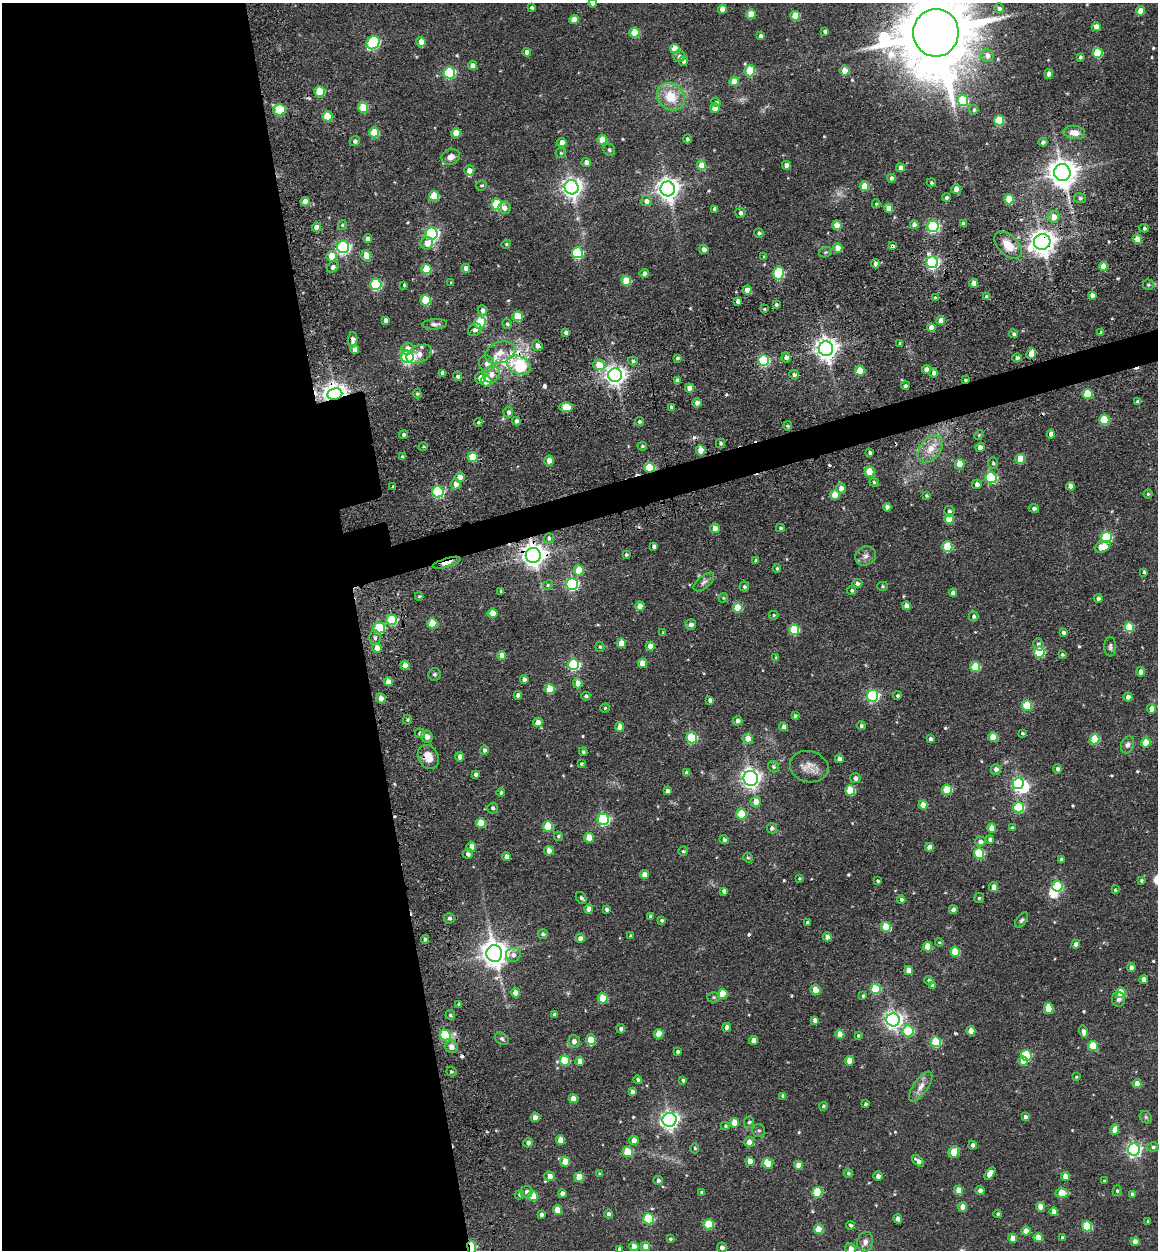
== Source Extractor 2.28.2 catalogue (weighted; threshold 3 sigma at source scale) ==
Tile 9 of 4 x 4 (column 1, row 3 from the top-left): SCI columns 333-1488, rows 1368-2615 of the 5253 x 5273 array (HDU 1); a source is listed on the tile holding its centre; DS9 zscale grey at full resolution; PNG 1160 x 1252 px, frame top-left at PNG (2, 3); each listed source drawn as its Kron ellipse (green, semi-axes under 4 px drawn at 4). Shown black and unused: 33% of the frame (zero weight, under 3 of 4 exposures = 9% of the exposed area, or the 3 px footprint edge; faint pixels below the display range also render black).
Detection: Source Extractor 2.28.2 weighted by HDU 2 'WHT'; one run over the whole footprint, this tile lists its part. Background 0.0817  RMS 0.0093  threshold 0.0418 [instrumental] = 3 sigma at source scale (4.5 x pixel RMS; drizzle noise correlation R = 1.50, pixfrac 1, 0.05/0.05 arcsec/px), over >= 5 px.
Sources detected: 548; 2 inside a brighter object's white glare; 7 cosmic-ray / hot-pixel residue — neither listed nor drawn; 4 inside a brighter listed object's ellipse — not listed separately; of the other 535, all 500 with FLUX_AUTO >= 0.96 (the completeness limit of this list) listed and drawn (35 fainter detections not listed), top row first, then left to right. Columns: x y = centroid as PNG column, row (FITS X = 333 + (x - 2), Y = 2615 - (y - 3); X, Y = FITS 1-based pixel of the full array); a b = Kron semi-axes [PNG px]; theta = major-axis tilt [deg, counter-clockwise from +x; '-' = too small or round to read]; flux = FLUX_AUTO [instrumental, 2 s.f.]
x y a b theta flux
593 3 4 4 - 3.7
532 7 4 3 - 1.8
999 8 5 5 - 3.3
722 9 4 4 - 9
1141 11 4 4 - 11
751 14 5 4 - 17
795 16 5 5 - 23
574 20 4 4 - 11
1096 27 4 4 - 6.7
825 31 4 3 - 2.2
634 32 5 5 - 27
936 33 24 22 84 14000
760 36 4 4 - 3.4
421 42 5 4 - 8.7
373 43 7 6 - 100
675 49 5 5 - 19
527 52 4 4 - 4.1
1098 53 5 5 - 35
679 56 6 5 - 3.2
987 56 6 6 - 5.8
1080 57 4 3 - 1.7
683 61 5 4 - 2.5
472 66 4 4 - 7.6
750 70 6 5 - 31
844 70 5 5 - 11
449 73 6 5 - 85
1049 74 4 4 - 4.6
734 81 5 4 - 15
320 92 5 5 - 32
671 97 15 12 -42 22
963 100 5 5 - 48
716 102 5 4 - 1.7
363 107 5 5 - 32
715 108 5 4 - 10
279 110 6 5 - 40
974 110 5 4 - 1.5
327 116 5 5 - 25
999 120 5 5 - 37
374 132 5 5 - 30
1074 132 11 6 -8 9.5
456 133 5 4 - 16
687 139 4 4 - 1.9
602 140 5 5 - 19
355 141 5 5 - 2.4
1043 142 4 4 - 3
562 143 4 4 - 9.1
609 150 6 5 - 1.8
561 153 5 5 - 1.4
451 157 9 7 20 6.4
586 162 4 4 - 5.5
701 165 5 4 - 17
786 165 4 4 - 4.7
901 168 4 4 - 4.9
469 170 5 5 - 6.3
1062 172 8 8 - 1200
891 178 4 4 - 2.9
931 183 5 4 - 1.2
481 185 5 5 - 1.4
864 186 5 5 - 19
572 187 7 7 - 500
668 189 7 7 - 690
956 189 5 5 - 7.1
434 196 5 5 - 28
946 197 4 4 - 2
1080 198 6 5 - 2.4
1009 199 5 5 - 28
305 201 4 4 - 9.9
646 201 5 5 - 4.7
497 204 5 5 - 71
876 204 4 4 - 1.3
504 208 6 6 - 4
889 208 4 4 - 11
715 209 4 4 - 3.9
740 213 5 5 - 3
1053 217 6 6 - 9
963 224 4 4 - 3.5
342 225 5 4 - 1.1
837 225 5 4 - 15
914 225 4 4 - 5.6
933 226 6 5 - 110
316 227 4 4 - 10
1144 228 5 4 - 1.6
759 233 4 4 - 1.9
432 234 6 6 - 180
368 239 4 4 - 5.4
1137 239 5 4 - 9.9
1042 242 8 7 - 870
427 243 6 6 - 8.2
506 244 5 4 - 1.2
1008 245 16 10 -45 16
892 246 4 4 - 1.7
343 247 6 6 - 170
838 248 5 4 - 11
704 249 5 4 - 4.5
825 252 7 5 20 1.5
577 253 5 5 - 72
332 256 5 5 - 18
366 256 5 5 - 17
764 257 4 4 - 1.3
932 262 6 6 - 160
875 264 4 4 - 3.5
1103 266 4 4 - 11
333 267 6 5 - 2.6
466 268 4 4 - 4.4
426 269 5 5 - 28
644 273 4 4 - 3
778 273 6 5 - 75
626 281 5 5 - 27
451 282 3 3 - 0.98
974 283 4 4 - 7.9
376 284 5 5 - 88
404 285 3 3 - 1
1148 285 5 5 - 1.5
747 290 4 4 - 9
1092 295 4 4 - 3.7
987 297 4 4 - 3.4
935 298 4 4 - 1.4
425 300 5 5 - 30
738 301 4 4 - 4.3
776 305 3 3 - 2
764 309 3 2 - 1.1
482 310 5 5 - 3.9
517 316 5 5 - 28
385 320 4 4 - 3
941 320 4 4 - 7.9
480 322 6 5 - 48
435 324 12 5 3 3.1
507 324 5 4 - 1.8
931 328 4 4 - 9.8
475 330 7 6 - 4.2
566 332 4 4 - 3.4
1101 333 3 3 - 2
1014 334 4 4 - 1.8
353 340 8 4 87 4
900 343 3 3 - 1.4
537 345 5 5 - 4.7
355 349 4 4 - 6.4
408 349 6 5 - 7.4
826 349 7 7 - 640
500 352 16 10 19 11
1031 353 5 4 - 11
419 354 13 8 25 7.5
407 357 6 6 - 150
786 357 5 4 - 4.6
677 358 4 3 - 1.8
1017 358 4 4 - 2.8
763 360 5 5 - 85
633 361 5 4 - 1.7
487 363 8 7 - 5.2
519 365 12 8 -27 87
599 365 6 5 - 19
926 370 4 4 - 6.2
860 371 5 5 - 30
443 373 4 4 - 4.9
934 373 4 4 - 3.2
491 374 9 8 - 8.2
615 375 7 6 - 510
794 375 5 4 - 2.9
458 376 5 4 - 2.2
480 378 5 5 - 7.1
677 380 4 4 - 4.1
965 380 3 3 - 1.2
486 381 5 5 - 16
905 386 4 4 - 1.6
689 388 4 4 - 9
335 394 7 6 - 760
417 394 5 4 - 1.5
1087 394 5 5 - 29
1138 402 4 4 - 2.5
697 403 4 4 - 4.9
566 407 6 5 - 24
671 407 4 4 - 2
508 412 5 5 - 2.8
1104 420 5 5 - 36
516 421 4 4 - 3.6
478 422 4 3 - 1.3
639 422 5 4 - 2.1
787 426 5 3 - 1.1
1051 434 4 4 - 5.9
404 435 4 4 - 2
979 435 5 4 - 0.96
720 443 5 5 - 1.7
642 446 5 4 - 1.4
423 447 5 3 - 0.97
980 448 4 4 - 6.4
930 449 15 10 52 12
701 450 5 4 - 21
870 453 3 3 - 2.1
402 457 4 3 - 2.2
472 457 5 5 - 29
1020 459 5 5 - 21
549 460 5 5 - 9.2
993 463 6 5 - 1.4
960 464 5 5 - 18
649 468 5 5 - 45
869 472 5 5 - 25
460 477 5 5 - 10
991 478 5 5 - 96
874 482 4 4 - 1.2
456 484 5 5 - 7.7
977 484 5 5 - 3.9
1071 486 4 4 - 6.3
393 487 3 3 - 1.2
841 488 5 5 - 6.2
438 492 6 5 - 96
1148 494 4 4 - 1.2
835 495 5 5 - 23
926 496 3 3 - 1.2
887 507 4 4 - 3.7
1034 508 5 4 - 2.6
949 511 5 5 - 2
949 519 5 4 - 19
715 528 5 5 - 7.2
780 528 4 3 - 1.4
1106 537 5 5 - 61
549 538 5 5 - 2.1
654 546 4 4 - 3
947 547 5 5 - 40
1103 547 8 5 21 17
533 555 7 7 - 740
626 555 4 3 - 1.3
866 556 11 9 29 4.9
756 561 4 3 - 1.8
447 563 14 4 17 8.7
777 569 4 3 - 1.3
579 570 5 5 - 22
1144 572 4 3 - 1.6
704 582 12 6 41 3.6
857 583 5 4 - 2.7
572 584 6 6 - 130
548 585 5 4 - 1.2
882 586 5 4 - 1.3
744 587 5 5 - 1.9
852 590 4 4 - 1.5
501 591 3 3 - 1.5
953 593 4 4 - 4.6
419 596 4 4 - 1.4
723 598 5 4 - 1
1098 599 4 4 - 2.2
640 606 4 4 - 8.8
906 606 4 4 - 7.1
738 608 5 4 - 23
493 613 5 5 - 13
774 615 5 4 - 1.1
974 616 5 5 - 2.2
392 620 5 5 - 47
432 623 5 5 - 29
691 625 5 5 - 4.2
1129 627 5 5 - 31
379 628 5 5 - 61
794 630 5 5 - 49
1063 632 4 4 - 2.1
663 633 4 3 - 1.5
375 638 7 5 88 2.5
621 643 5 4 - 12
1038 644 6 5 - 2.9
650 646 4 4 - 11
600 647 5 4 - 1.3
1110 647 10 6 90 2.4
377 648 5 4 - 8.1
1039 652 5 5 - 53
502 655 4 4 - 7.5
1062 655 4 4 - 1.6
776 657 4 3 - 1.2
642 663 4 4 - 14
405 665 5 4 - 9.4
573 665 5 5 - 95
975 667 5 5 - 33
1141 672 4 4 - 5.9
435 674 6 6 - 1.7
524 679 4 4 - 3.7
388 682 4 4 - 9.1
578 683 5 4 - 7.3
549 689 5 5 - 23
518 695 4 4 - 4.7
586 696 4 4 - 1.9
873 696 6 5 - 120
897 696 4 4 - 1.7
1128 697 4 4 - 5.1
381 698 5 4 - 6.2
710 700 4 4 - 2.9
1027 706 5 5 - 43
605 708 4 4 - 1.1
1152 709 5 4 - 8.2
795 716 3 3 - 1.6
407 720 5 4 - 1.2
737 721 5 4 - 3.4
538 722 5 4 - 7
861 725 4 4 - 1.7
620 727 4 4 - 10
784 727 4 4 - 5.4
420 733 5 4 - 3.3
1022 733 4 3 - 1.2
427 737 6 5 - 4.5
993 737 5 4 - 19
692 738 5 5 - 71
748 739 5 5 - 12
930 739 4 4 - 2.4
1094 739 5 5 - 31
1146 743 5 4 - 22
1127 745 8 6 70 2.7
484 750 5 4 - 2.5
583 752 4 4 - 1.7
428 757 13 10 -60 12
460 757 5 4 - 4.7
839 759 4 4 - 3.6
581 764 4 4 - 1.2
774 767 6 5 - 1.8
809 767 19 15 -13 11
996 769 5 5 - 4.3
1057 769 4 4 - 2.4
687 773 4 4 - 3.9
476 775 4 3 - 2.7
751 778 7 7 - 360
855 778 5 5 - 3.1
1018 783 6 5 - 97
850 790 5 5 - 34
947 790 5 5 - 34
667 791 4 4 - 3.6
501 793 4 4 - 1.8
756 802 5 5 - 8.8
923 805 4 4 - 7.8
1019 807 5 5 - 60
493 808 5 5 - 2.5
741 814 5 5 - 32
603 819 6 5 - 120
481 823 5 5 - 24
548 826 5 5 - 39
772 828 5 5 - 3.1
992 828 4 4 - 12
1012 828 4 3 - 1.5
558 836 4 4 - 1.4
589 838 5 4 - 15
990 839 4 4 - 2.5
724 840 5 4 - 2.3
980 841 5 5 - 3.3
471 847 5 4 - 8
929 847 4 4 - 6
549 851 5 4 - 7.3
683 851 5 4 - 1.5
979 853 5 5 - 49
468 854 5 5 - 2.8
507 857 4 4 - 6.3
748 858 5 4 - 1.2
1061 859 3 3 - 2.1
644 875 4 4 - 9.8
799 878 3 3 - 1
878 881 4 3 - 1.4
1141 881 4 4 - 1.4
1057 886 5 5 - 43
994 887 5 4 - 6.9
1115 890 3 3 - 1.1
724 891 4 4 - 3.3
581 898 6 5 - 2.4
979 898 5 5 - 1.5
901 899 4 4 - 2
589 909 4 4 - 7.3
606 909 3 3 - 2.2
953 910 4 4 - 4.1
650 916 4 4 - 2.2
449 918 5 5 - 2.4
662 920 3 3 - 1.7
1021 920 9 4 52 1.9
807 923 4 3 - 3
886 927 5 5 - 30
543 934 5 5 - 2.2
631 936 3 3 - 1.7
827 937 4 4 - 5.1
580 938 5 4 - 4.2
425 939 4 4 - 1.9
939 942 4 4 - 1
1076 944 4 4 - 4
928 947 5 4 - 19
955 952 5 5 - 26
494 953 8 8 - 1000
513 955 7 7 - 4.1
1131 968 4 4 - 5.3
909 970 4 4 - 10
1144 980 4 4 - 7
929 981 4 4 - 2.1
932 985 4 4 - 2.8
875 989 5 5 - 48
816 990 5 5 - 9.2
515 992 5 4 - 8.2
1121 993 5 5 - 23
723 994 5 5 - 25
863 996 4 3 - 1.5
714 997 6 5 - 1.6
603 998 5 5 - 26
1118 999 7 6 - 3.1
459 1004 4 3 - 1.8
1049 1009 5 4 - 22
555 1014 4 3 - 1.9
450 1015 5 4 - 1.6
814 1020 4 4 - 4.4
893 1020 6 6 - 380
727 1027 4 4 - 4.3
621 1029 4 4 - 2.8
908 1031 5 5 - 62
971 1031 4 4 - 12
1083 1032 6 4 -75 4.5
659 1034 5 4 - 19
840 1034 4 4 - 11
445 1035 5 5 - 62
858 1036 4 3 - 1.4
502 1039 8 5 -37 2.1
591 1040 5 5 - 16
574 1041 6 6 - 4.8
753 1041 4 4 - 7.4
936 1042 5 5 - 47
1093 1046 5 5 - 30
451 1047 6 6 - 6.9
678 1052 4 3 - 2.2
1026 1055 5 5 - 63
565 1061 5 5 - 36
580 1061 4 4 - 7.7
849 1061 4 4 - 11
1023 1061 5 4 - 12
451 1072 5 4 - 1.4
1076 1077 4 3 - 0.97
638 1080 4 4 - 2
683 1080 3 3 - 1.4
1137 1084 4 4 - 9.4
921 1087 17 7 55 7.2
632 1092 4 4 - 3.4
783 1096 4 4 - 2.5
573 1099 4 4 - 8.9
865 1104 3 3 - 1.5
823 1106 4 4 - 1.4
1025 1117 4 4 - 2.5
1146 1117 7 5 -46 1.7
535 1118 4 4 - 6.5
670 1120 7 6 - 370
749 1122 6 5 - 1.7
734 1123 5 4 - 16
725 1126 4 4 - 1.2
759 1130 6 6 - 2
1115 1130 5 4 - 10
560 1140 5 4 - 12
634 1140 5 4 - 7.2
749 1142 5 5 - 6.9
528 1143 4 4 - 3.6
973 1145 4 4 - 2.8
1153 1147 6 5 - 2
695 1148 5 4 - 1.4
1134 1150 6 6 - 230
628 1152 5 5 - 33
954 1152 6 5 - 21
565 1161 5 5 - 13
750 1161 4 4 - 9
918 1161 7 4 -41 4.1
768 1163 6 4 -74 13
798 1165 4 4 - 12
848 1173 5 4 - 1.5
990 1173 7 4 55 9.7
599 1174 4 4 - 1.3
550 1176 5 5 - 7.3
878 1176 4 4 - 3.3
1065 1176 4 4 - 10
579 1177 5 4 - 16
658 1180 5 4 - 2.8
1104 1181 3 3 - 1
959 1190 4 4 - 11
980 1190 4 4 - 3.6
1117 1191 5 4 - 1.5
527 1192 6 6 - 2.8
702 1192 4 3 - 1.8
817 1192 5 5 - 39
562 1193 4 4 - 4
1062 1193 6 5 - 21
1132 1194 4 4 - 2.8
519 1195 5 4 - 1.6
533 1196 5 5 - 26
963 1207 4 4 - 9.3
1040 1207 4 4 - 12
557 1210 5 4 - 11
1054 1212 4 4 - 7.6
608 1214 4 4 - 2.5
998 1214 4 4 - 1.4
541 1215 4 3 - 2.6
648 1219 5 5 - 61
898 1219 4 4 - 4.1
1148 1221 3 3 - 1.2
709 1224 5 5 - 33
850 1225 4 4 - 2
1087 1226 5 5 - 42
819 1229 5 4 - 20
1026 1231 4 4 - 8.6
1062 1237 3 3 - 1.5
1013 1238 4 4 - 8.1
1038 1238 4 4 - 15
670 1239 4 4 - 1.2
865 1242 10 8 73 4.9
1135 1242 4 4 - 6.7
645 1246 5 4 - 7.8
472 1247 6 4 -82 47
634 1247 4 4 - 8.8
722 1247 5 4 - 3.7
620 1249 4 4 - 3.9
851 1249 5 5 - 5.2
Overlapping masked pixels (flux is a lower limit): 12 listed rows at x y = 1062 172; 1042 242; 892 246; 519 365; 480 378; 965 380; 335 394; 649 468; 533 555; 447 563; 428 757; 472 1247
Isophote crosses this tile's border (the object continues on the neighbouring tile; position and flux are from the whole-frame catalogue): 5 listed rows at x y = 593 3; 936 33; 472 1247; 620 1249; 851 1249